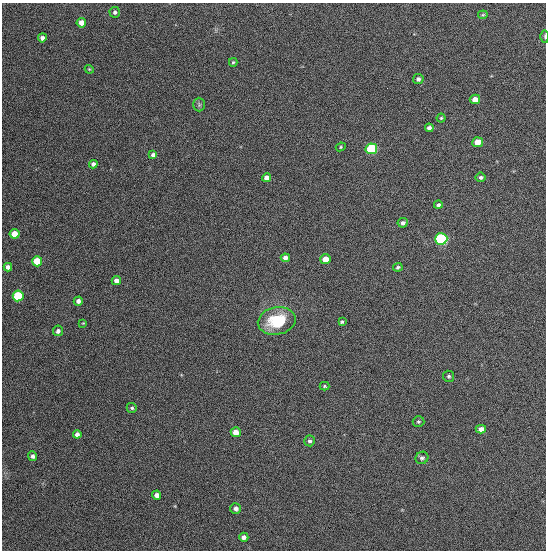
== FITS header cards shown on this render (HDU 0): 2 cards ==
NAXIS1  =                  544
NAXIS2  =                  548

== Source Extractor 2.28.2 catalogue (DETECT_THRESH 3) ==
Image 544 x 548 px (HDU 0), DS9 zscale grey, 1 PNG px = 1 image px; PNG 548 x 552 px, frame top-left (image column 1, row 548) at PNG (2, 3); each listed source drawn as its Kron ellipse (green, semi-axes under 4 px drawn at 4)
Background 1350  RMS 63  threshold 188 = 3 sigma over >= 5 px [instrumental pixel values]
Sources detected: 48; all 48 listed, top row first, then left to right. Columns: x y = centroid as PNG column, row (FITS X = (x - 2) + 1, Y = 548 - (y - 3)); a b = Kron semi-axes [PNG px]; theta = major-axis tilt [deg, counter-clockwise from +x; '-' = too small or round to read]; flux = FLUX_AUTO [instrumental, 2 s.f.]
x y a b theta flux
115 12 5 5 - 10000
483 15 5 3 - 4900
81 23 5 5 - 30000
545 36 6 3 -89 5400
42 38 4 4 - 15000
233 62 4 4 - 5700
89 69 4 3 - 4000
418 79 5 5 - 14000
475 99 5 4 - 34000
199 105 7 5 -90 9000
441 118 4 4 - 5500
429 128 4 4 - 14000
478 142 5 5 - 52000
341 147 5 4 - 4800
371 149 6 5 - 320000
153 155 4 4 - 13000
93 164 4 4 - 14000
480 177 5 4 - 8900
267 178 4 4 - 25000
438 205 4 4 - 10000
403 223 5 5 - 14000
14 234 5 5 - 58000
441 239 6 5 - 530000
285 258 4 4 - 22000
325 259 5 5 - 51000
37 261 5 5 - 110000
8 267 4 4 - 19000
398 267 4 4 - 7700
116 280 4 4 - 20000
18 296 5 5 - 230000
78 301 4 4 - 18000
277 321 19 13 11 180000
342 322 4 3 - 6000
83 323 3 3 - 3100
58 331 5 5 - 14000
449 376 5 5 - 7800
324 386 5 4 - 5500
132 408 5 4 - 8000
418 422 6 5 - 7300
481 429 5 4 - 18000
236 432 5 5 - 36000
77 434 4 4 - 17000
310 441 5 5 - 10000
33 456 5 4 - 11000
422 458 6 6 - 11000
157 495 5 4 - 19000
236 508 5 5 - 15000
244 537 4 4 - 14000
At the frame edge (FLAGS 8, measured only in part): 1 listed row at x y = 545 36